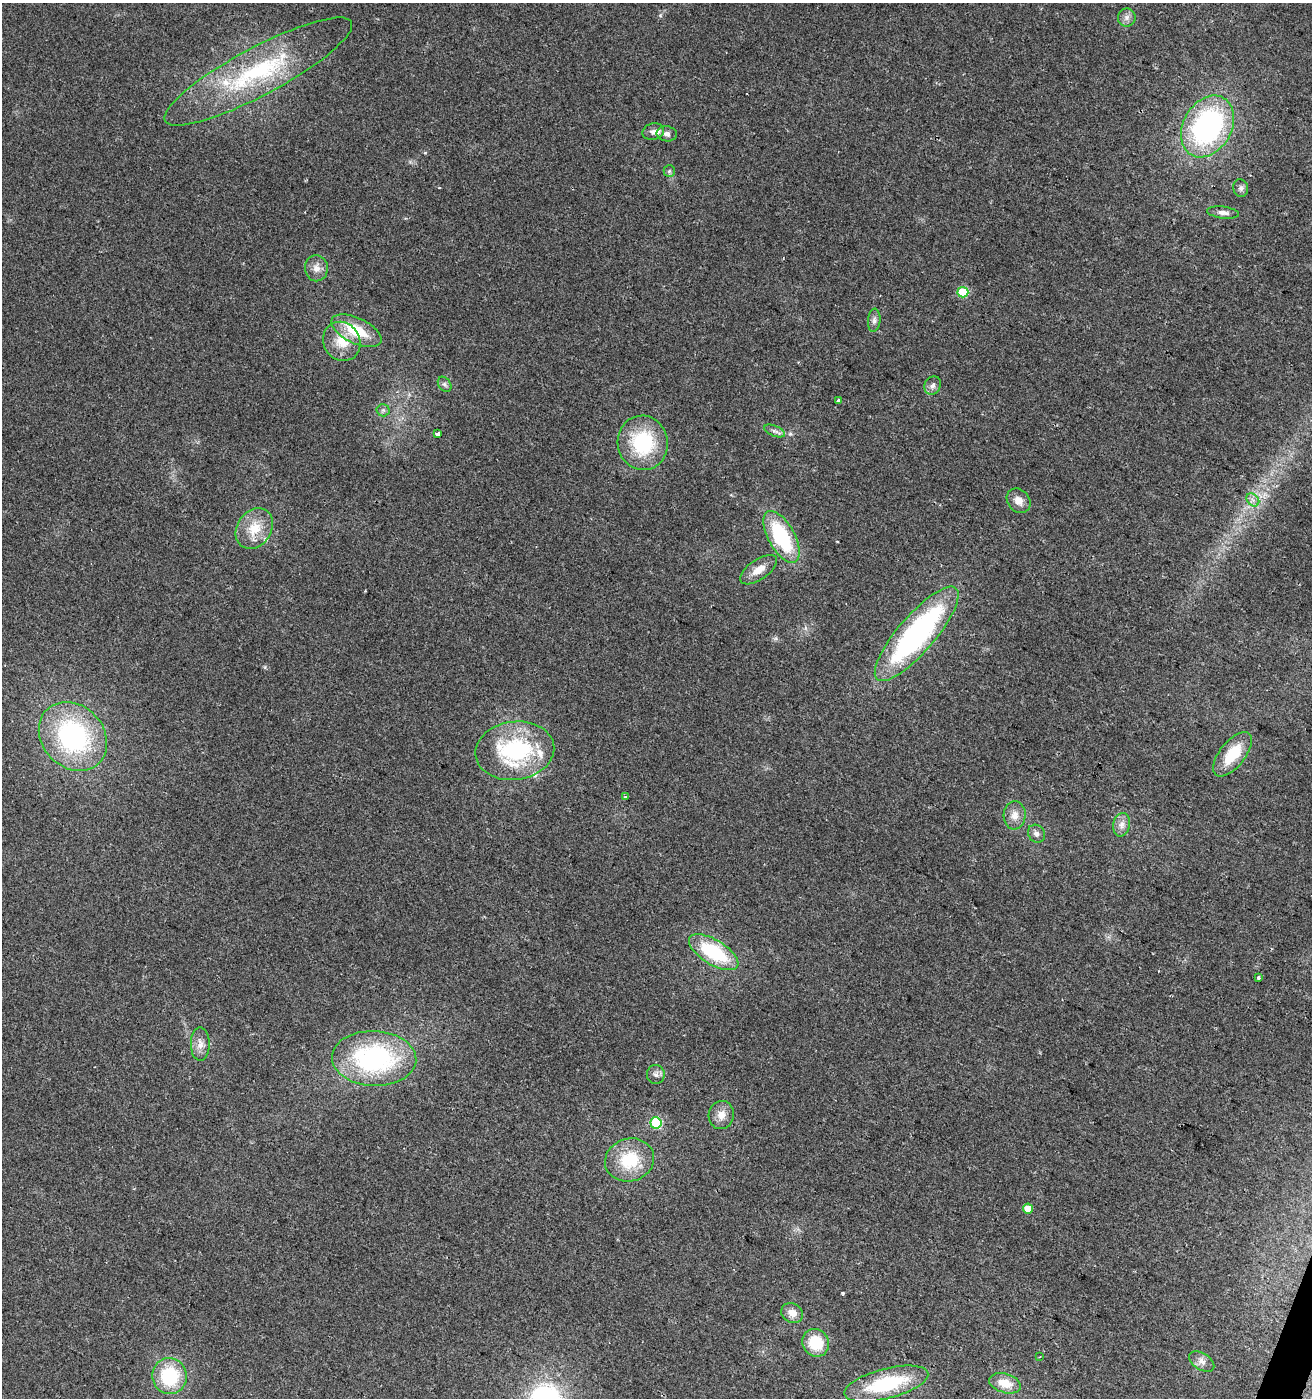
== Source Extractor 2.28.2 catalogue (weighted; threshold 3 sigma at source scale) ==
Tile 6 of 4 x 4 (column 2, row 2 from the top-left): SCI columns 1584-2893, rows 2795-4190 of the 5720 x 5593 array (HDU 1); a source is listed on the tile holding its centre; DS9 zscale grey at full resolution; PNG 1314 x 1400 px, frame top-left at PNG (2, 3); each listed source drawn as its Kron ellipse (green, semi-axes under 4 px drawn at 4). Shown black and unused: <1% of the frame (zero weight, under 2 of 3 exposures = <1% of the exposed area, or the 3 px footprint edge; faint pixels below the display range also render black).
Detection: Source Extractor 2.28.2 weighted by HDU 2 'WHT'; one run over the whole footprint, this tile lists its part. Background 0.0617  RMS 0.0093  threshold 0.0418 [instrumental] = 3 sigma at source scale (4.5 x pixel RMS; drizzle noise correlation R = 1.50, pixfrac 1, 0.0396/0.0396 arcsec/px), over >= 5 px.
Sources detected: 53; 1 cosmic-ray / hot-pixel residue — neither listed nor drawn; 3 inside a brighter listed object's ellipse — not listed separately; the other 49 listed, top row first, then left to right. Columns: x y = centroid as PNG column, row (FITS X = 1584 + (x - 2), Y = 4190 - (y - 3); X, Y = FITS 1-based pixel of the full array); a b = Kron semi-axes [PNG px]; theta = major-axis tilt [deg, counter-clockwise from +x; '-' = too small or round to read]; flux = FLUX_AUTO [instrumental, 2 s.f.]
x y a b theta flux
1127 17 9 9 - 4.6
258 71 106 24 28 120
1208 126 33 24 60 190
653 132 11 8 14 4.8
667 134 10 7 -9 4.5
669 171 6 5 - 1.6
1241 188 9 7 -76 3.5
1223 212 16 6 -7 5.1
316 268 13 11 -83 7.8
963 292 5 5 - 54
874 320 11 6 85 3.6
356 331 27 12 -25 34
342 341 20 18 -58 21
445 384 8 6 -55 2.7
933 385 10 8 62 4
838 400 3 3 - 3.9
383 410 6 6 - 2.3
775 431 11 5 -22 3.2
437 434 3 3 - 23
643 443 27 25 -81 69
1253 500 7 5 -45 3.6
1019 501 13 11 -50 8.6
254 528 22 17 55 23
781 537 29 13 -61 77
759 570 21 10 35 12
917 634 60 18 49 210
73 736 37 31 -46 150
515 751 39 29 7 110
1232 754 26 12 51 31
626 797 3 3 - 2.3
1015 815 14 11 85 9
1122 825 12 8 77 6.1
1036 834 9 8 - 4.3
714 952 28 12 -31 67
1258 978 4 3 - 3
200 1044 17 9 -89 7.8
374 1058 42 27 -3 150
656 1074 9 9 - 4
721 1115 14 12 78 9.7
656 1123 6 5 - 73
629 1160 25 21 17 41
1028 1209 5 5 - 21
792 1313 11 9 -33 8.6
816 1343 14 13 - 32
1040 1357 3 3 - 0.8
1202 1361 14 8 -32 6.1
169 1376 18 17 - 55
1005 1383 16 9 -17 16
886 1384 43 15 14 66